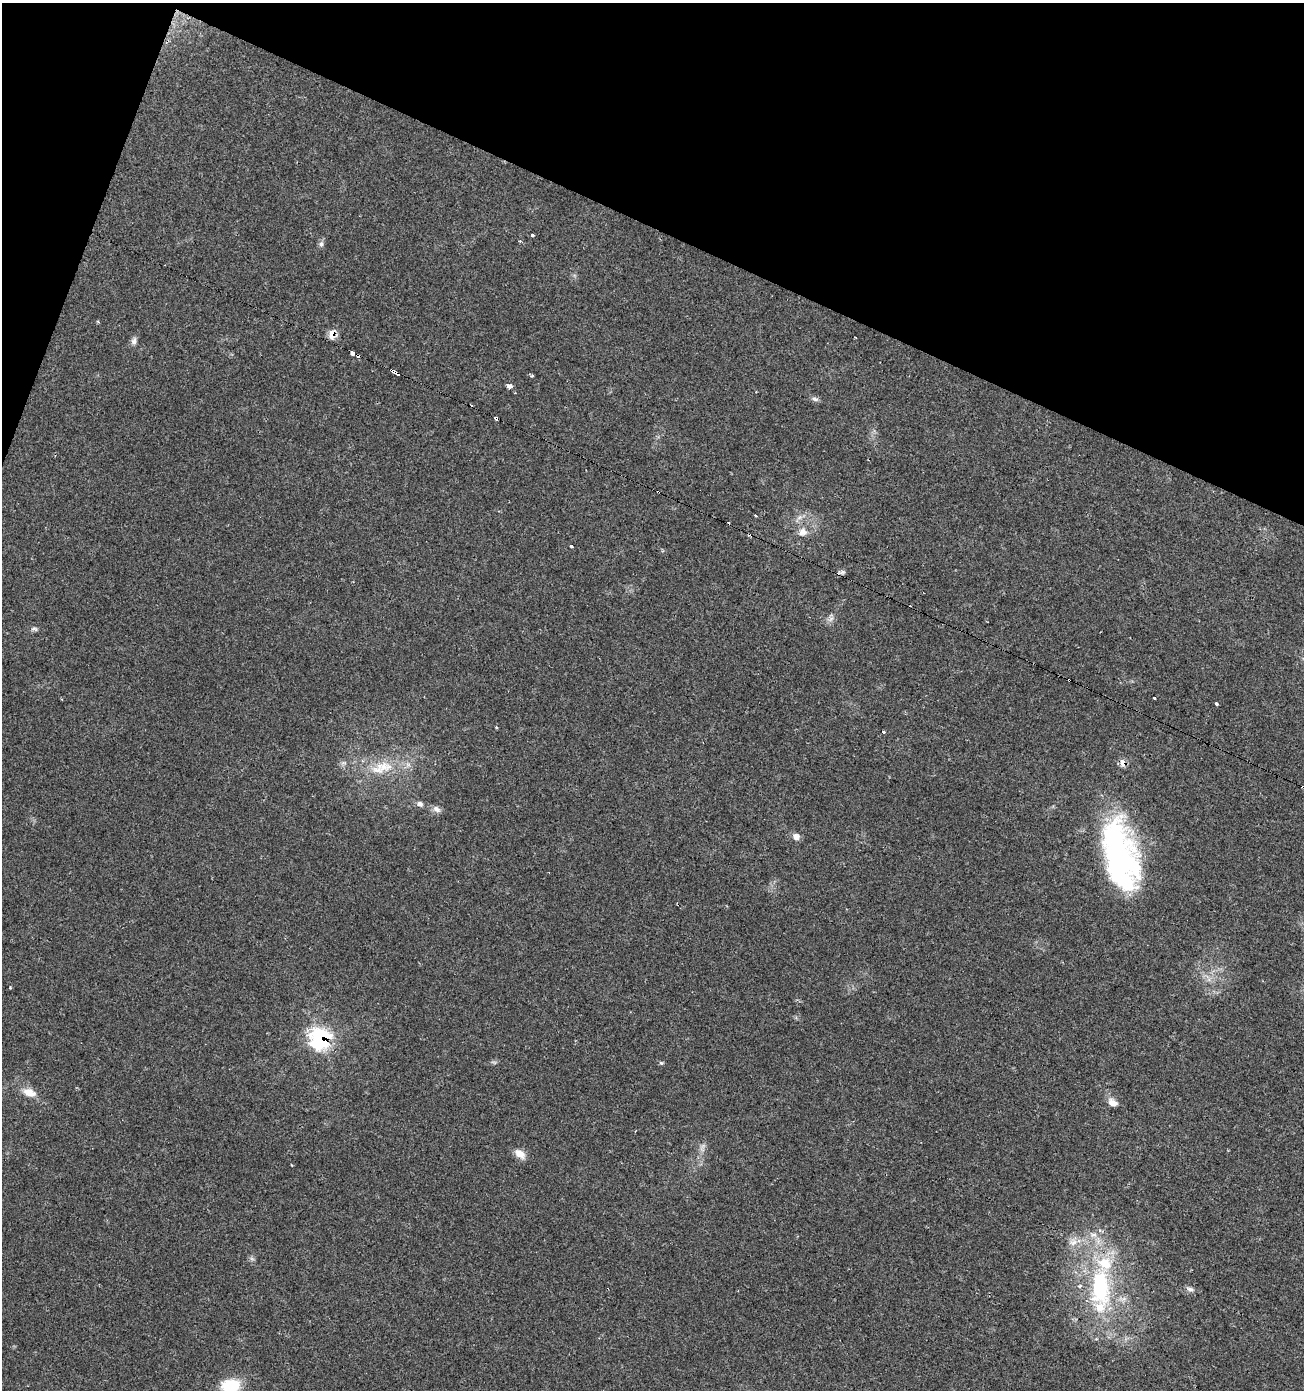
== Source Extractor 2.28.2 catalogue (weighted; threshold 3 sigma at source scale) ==
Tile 2 of 4 x 4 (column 2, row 1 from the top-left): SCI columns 1512-2813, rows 4171-5558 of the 5691 x 5558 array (HDU 1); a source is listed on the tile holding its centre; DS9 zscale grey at full resolution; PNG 1306 x 1392 px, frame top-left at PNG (2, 3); no overlay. Shown black and unused: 19% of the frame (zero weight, under 2 of 3 exposures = <1% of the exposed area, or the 3 px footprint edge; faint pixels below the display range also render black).
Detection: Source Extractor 2.28.2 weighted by HDU 2 'WHT'; one run over the whole footprint, this tile lists its part. Background 0.0504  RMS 0.0045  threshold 0.0203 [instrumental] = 3 sigma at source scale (4.5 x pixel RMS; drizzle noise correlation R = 1.50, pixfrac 1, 0.0396/0.0396 arcsec/px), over >= 5 px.
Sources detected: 48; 1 inside a brighter object's white glare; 4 cosmic-ray / hot-pixel residue — not listed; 4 inside a brighter listed object's ellipse — not listed separately; the other 39 listed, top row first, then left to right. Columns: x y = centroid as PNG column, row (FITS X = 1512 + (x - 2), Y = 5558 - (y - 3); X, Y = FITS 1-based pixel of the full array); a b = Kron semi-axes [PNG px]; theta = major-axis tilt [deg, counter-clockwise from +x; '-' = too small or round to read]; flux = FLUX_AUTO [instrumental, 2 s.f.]
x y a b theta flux
532 235 3 3 - 2.6
321 244 8 6 90 1.2
332 334 9 8 - 5.1
134 341 11 7 76 1.7
352 353 4 3 - 16
395 372 8 3 -28 9.2
532 376 4 4 - 0.56
510 386 5 4 - 2.6
815 399 10 5 -16 1.3
496 418 4 3 - 4.5
658 492 3 2 - 0.61
756 516 3 3 - 1.1
803 532 12 10 -1 3.4
571 546 3 3 - 2.9
831 619 8 5 45 1.5
34 629 10 5 -9 1.1
1069 680 3 3 - 3.2
1154 698 3 3 - 1.2
1216 703 4 3 - 3.9
496 727 4 3 - 0.46
883 731 3 3 - 2.3
1123 763 8 6 -83 3.6
383 766 28 14 3 13
420 804 7 6 - 1.7
436 809 12 8 -31 2.1
796 837 9 8 - 2.3
1117 855 72 36 -76 110
10 988 3 2 - 0.51
320 1039 10 10 - 90
661 1063 6 4 -20 0.68
29 1093 16 10 -19 5.4
1112 1102 13 9 -32 3.2
519 1154 14 8 -36 4.3
291 1165 4 2 - 0.32
1073 1242 12 10 25 3.8
252 1259 7 4 -19 0.84
1100 1287 57 27 -89 57
1190 1289 10 6 -8 1.5
230 1385 23 15 5 14
Overlapping masked pixels (flux is a lower limit): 8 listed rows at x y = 332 334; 395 372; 496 418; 658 492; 1069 680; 1123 763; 320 1039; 1100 1287
Isophote crosses this tile's border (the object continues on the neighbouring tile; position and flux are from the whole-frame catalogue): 1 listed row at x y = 230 1385